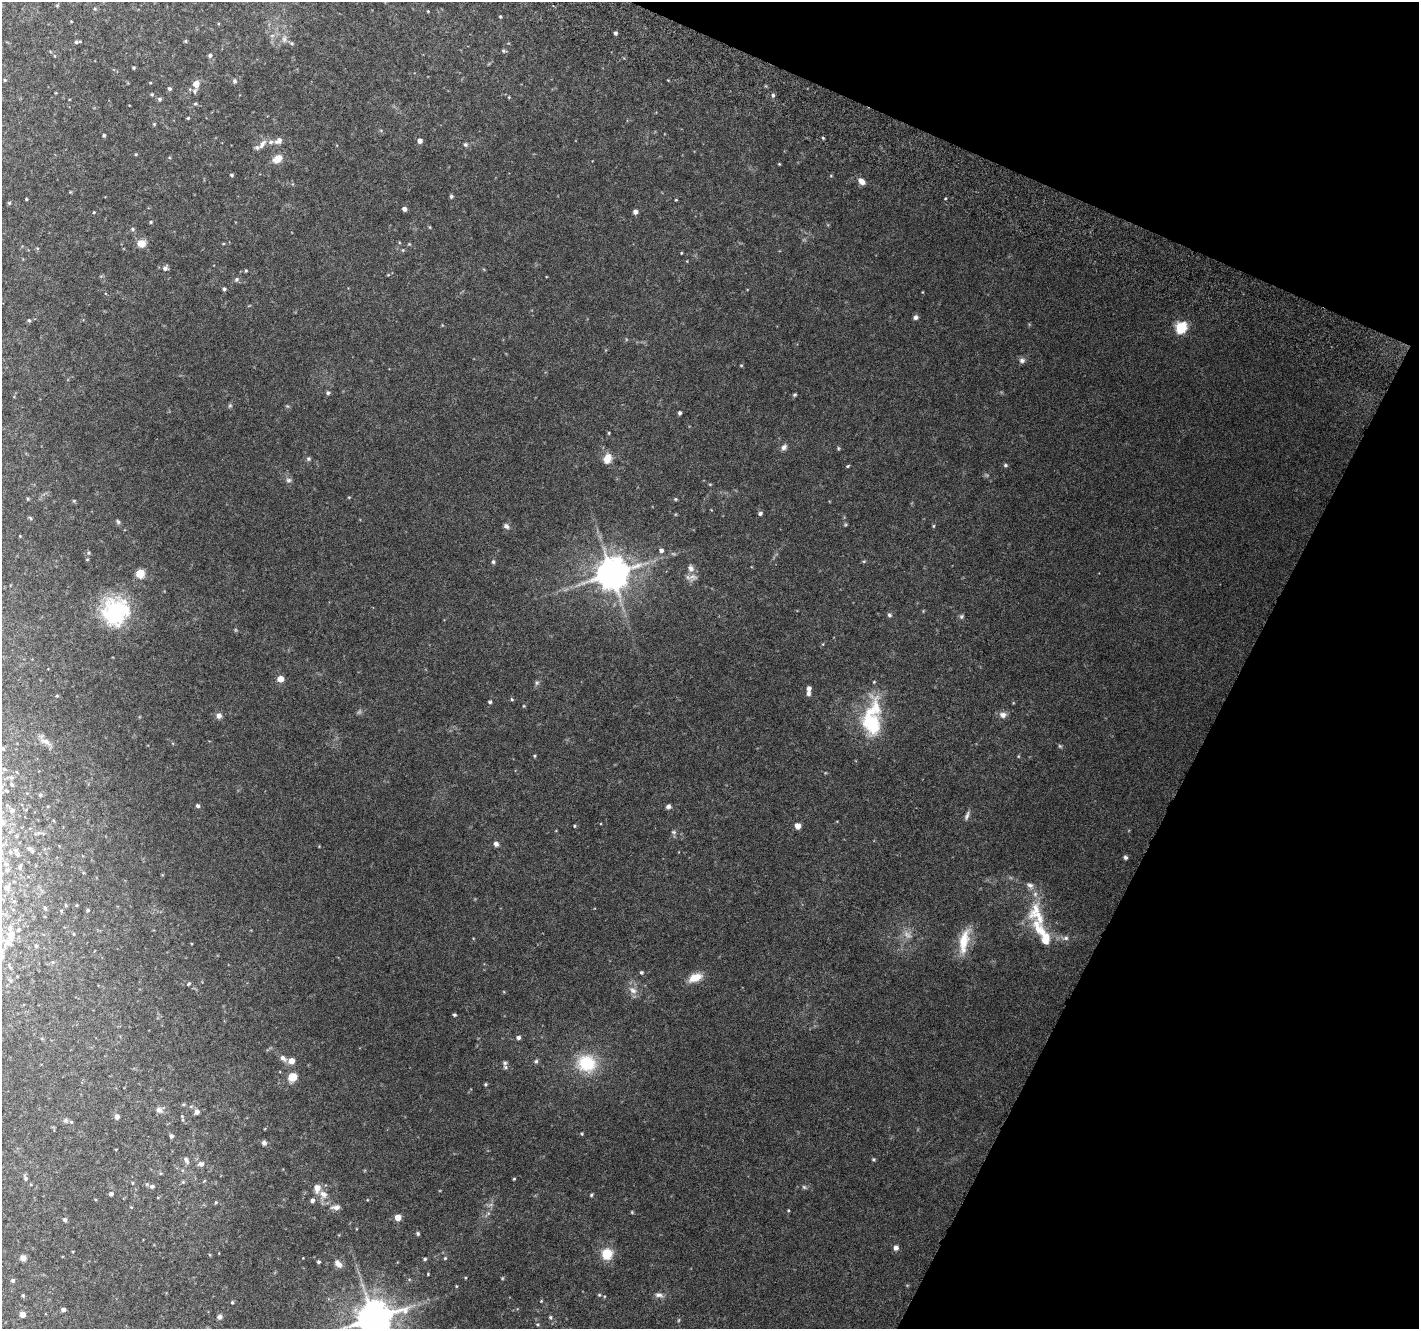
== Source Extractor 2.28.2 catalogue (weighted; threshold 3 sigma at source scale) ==
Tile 8 of 4 x 4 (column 4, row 2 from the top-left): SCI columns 4289-5705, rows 2981-4307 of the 5732 x 5894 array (HDU 1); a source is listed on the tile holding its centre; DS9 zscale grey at full resolution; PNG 1421 x 1331 px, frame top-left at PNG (2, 2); no overlay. Shown black and unused: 21% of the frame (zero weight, under 3 of 6 exposures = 3% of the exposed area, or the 3 px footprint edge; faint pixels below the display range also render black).
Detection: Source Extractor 2.28.2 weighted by HDU 2 'WHT'; one run over the whole footprint, this tile lists its part. Background 0.0387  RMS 0.0037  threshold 0.015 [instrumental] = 3 sigma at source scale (4.09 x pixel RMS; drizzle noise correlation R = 1.36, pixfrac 0.8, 0.0396/0.0396 arcsec/px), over >= 5 px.
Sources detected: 235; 8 too faint to see at this stretch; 1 inside a brighter object's white glare — not listed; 12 inside a brighter listed object's ellipse — not listed separately; the other 214 listed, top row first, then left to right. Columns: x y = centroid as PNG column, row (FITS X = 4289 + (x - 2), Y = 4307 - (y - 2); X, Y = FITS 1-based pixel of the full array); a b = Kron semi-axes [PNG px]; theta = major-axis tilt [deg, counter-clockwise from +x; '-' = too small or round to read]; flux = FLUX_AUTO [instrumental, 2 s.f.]
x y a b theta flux
95 9 4 3 - 0.34
428 11 4 3 - 0.27
500 16 4 4 - 0.33
71 21 4 2 - 0.19
615 33 4 4 - 0.71
272 35 7 4 1 0.66
284 39 10 6 83 1.3
185 41 5 5 - 0.35
76 42 6 5 - 0.71
292 43 6 5 - 0.52
504 51 7 4 -11 0.47
210 55 5 5 - 0.84
134 68 4 4 - 0.39
5 80 4 4 - 0.28
235 81 7 6 - 0.7
196 84 6 5 - 3.1
169 89 4 4 - 0.62
195 91 8 6 69 0.77
152 94 5 4 - 0.38
773 95 5 4 - 0.62
509 97 5 4 - 0.3
159 99 5 5 - 0.62
195 103 5 4 - 0.39
188 118 3 3 - 0.36
154 124 4 4 - 0.33
104 135 4 4 - 0.42
823 138 4 3 - 0.36
278 141 11 8 33 1.8
420 141 5 4 - 1.6
262 144 16 7 52 2.3
465 144 6 5 - 0.63
136 154 4 3 - 0.29
277 159 11 8 30 3.6
779 164 3 3 - 0.27
231 175 4 3 - 0.5
861 181 9 6 -42 1.8
451 196 5 5 - 0.55
26 199 3 2 - 0.3
676 200 3 3 - 0.28
9 203 5 4 - 0.36
404 209 4 4 - 1.2
94 212 4 4 - 0.29
635 212 6 6 - 0.97
151 222 4 4 - 0.38
430 227 5 3 - 0.29
133 229 5 4 - 0.5
141 243 9 7 -18 3.4
409 244 4 4 - 0.31
37 248 5 4 - 0.34
403 250 5 5 - 0.37
681 253 3 3 - 0.26
165 268 8 6 44 0.94
246 271 4 3 - 0.38
388 275 6 3 19 0.33
237 279 7 6 - 0.71
224 289 4 4 - 0.66
916 317 6 5 - 0.94
29 320 4 4 - 0.47
1181 327 6 6 - 29
1022 360 8 7 - 1.1
741 365 4 4 - 0.32
328 393 6 5 - 0.61
795 395 4 4 - 0.46
230 405 6 5 - 0.52
680 413 4 3 - 0.74
609 433 4 3 - 0.32
784 447 9 7 46 1.3
838 448 6 4 -89 0.37
607 458 13 9 70 3.4
308 459 6 6 - 0.58
1005 465 5 5 - 0.52
848 466 5 3 - 0.37
288 480 8 7 - 0.85
710 484 5 3 - 0.26
349 497 5 3 - 0.27
28 499 5 4 - 0.34
675 499 5 4 - 0.37
74 501 5 4 - 0.39
760 513 5 4 - 0.66
30 518 6 4 -27 0.43
118 522 7 5 -71 0.58
506 526 8 6 -38 0.93
933 526 4 4 - 0.32
20 536 4 3 - 0.23
661 550 6 5 - 1
89 553 5 5 - 0.43
87 559 5 3 - 0.28
864 561 5 4 - 0.34
493 562 6 5 - 0.59
140 573 7 7 - 4.5
611 574 10 9 - 750
693 577 14 9 -16 1.8
114 612 38 34 -1 26
889 615 6 5 - 0.66
962 616 7 6 - 0.65
280 679 5 5 - 3.5
874 682 4 3 - 0.29
537 683 7 5 68 0.69
809 689 6 5 - 1.2
57 696 5 3 - 0.3
512 699 5 4 - 0.44
490 702 4 4 - 0.56
524 706 4 4 - 0.29
1003 715 10 8 -9 1.6
219 716 7 7 - 1.4
871 724 41 25 -85 20
45 741 17 7 -24 2.1
1060 746 6 5 - 0.47
3 748 5 4 - 0.37
535 756 4 4 - 0.33
1018 756 5 3 - 0.29
4 769 5 5 - 0.39
11 778 6 5 - 0.47
12 785 4 3 - 0.4
7 791 5 3 - 0.26
40 795 4 4 - 0.4
198 806 4 4 - 0.75
668 806 6 5 - 0.91
12 810 6 5 - 0.83
967 815 13 5 66 1
574 826 4 4 - 0.37
798 826 5 4 - 3.3
674 832 7 5 -26 0.62
496 844 6 6 - 1.1
29 849 7 5 -19 0.68
17 854 5 5 - 0.53
1125 857 6 5 - 0.64
6 864 6 5 - 0.53
20 867 7 3 74 0.39
7 870 5 5 - 0.44
7 887 7 6 - 1.1
66 905 5 3 - 0.31
45 908 6 4 -73 0.43
88 910 4 4 - 0.38
1036 914 45 21 -78 14
18 930 6 5 - 0.76
74 934 4 3 - 0.25
907 935 14 9 -44 2.4
1065 938 10 6 7 1.2
964 941 34 11 78 7.7
7 943 18 15 19 5.3
36 946 6 5 - 0.56
53 962 6 5 - 0.53
10 967 10 5 -63 0.93
641 972 5 4 - 0.54
695 977 18 9 23 4.2
10 981 7 5 -62 0.72
189 984 6 4 41 0.38
633 990 12 8 -36 2.1
454 1015 4 3 - 0.54
518 1037 5 4 - 0.97
283 1058 11 6 -42 1.4
291 1061 5 5 - 3
536 1061 5 5 - 0.65
587 1063 23 20 -13 14
505 1067 7 6 - 0.72
293 1077 9 7 39 4.8
485 1084 4 4 - 0.46
184 1104 6 4 18 0.36
159 1110 9 8 - 1.3
197 1112 6 5 - 1.4
117 1117 6 5 - 1.2
66 1120 7 6 - 0.69
183 1120 5 3 - 0.35
582 1134 4 3 - 0.34
171 1136 4 4 - 0.82
264 1143 7 6 - 0.92
116 1149 3 2 - 0.24
874 1159 4 4 - 0.48
186 1160 10 5 -65 1
201 1164 7 6 - 1.3
25 1178 8 5 -68 0.81
514 1179 3 3 - 0.32
204 1181 6 3 44 0.28
183 1182 5 4 - 0.36
132 1183 5 3 - 0.29
152 1186 6 6 - 0.96
317 1188 7 5 86 3.6
111 1194 5 5 - 0.91
323 1194 12 10 -52 2.9
591 1195 5 3 - 0.42
312 1201 5 4 - 1.1
216 1202 5 4 - 0.39
131 1207 4 3 - 0.28
336 1207 12 6 2 1.6
788 1210 3 3 - 0.29
632 1212 5 4 - 0.31
398 1217 5 5 - 4
65 1219 5 5 - 0.67
418 1234 5 4 - 0.48
896 1248 6 6 - 1.3
607 1254 12 12 - 6.5
210 1255 5 3 - 0.28
23 1258 6 6 - 1.7
303 1258 2 2 - 0.17
445 1258 5 5 - 0.42
425 1259 4 4 - 0.49
319 1262 3 3 - 0.58
338 1264 12 7 -50 1.7
428 1274 3 3 - 0.29
502 1278 4 4 - 0.3
13 1281 4 4 - 0.72
456 1286 4 3 - 0.27
23 1295 5 4 - 0.44
599 1295 5 4 - 0.41
659 1295 11 7 -6 1.4
541 1301 4 3 - 0.24
232 1302 5 4 - 0.4
63 1310 5 4 - 0.88
22 1315 5 5 - 2.1
219 1317 7 6 - 1
550 1317 5 5 - 0.47
373 1318 11 10 - 950
537 1324 5 3 - 0.34
Isophote crosses this tile's border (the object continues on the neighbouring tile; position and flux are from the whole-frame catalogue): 3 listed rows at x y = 7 943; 10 981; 373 1318
Unlisted compact peaks at least as high as the median listed source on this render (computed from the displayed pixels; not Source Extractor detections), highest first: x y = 945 198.